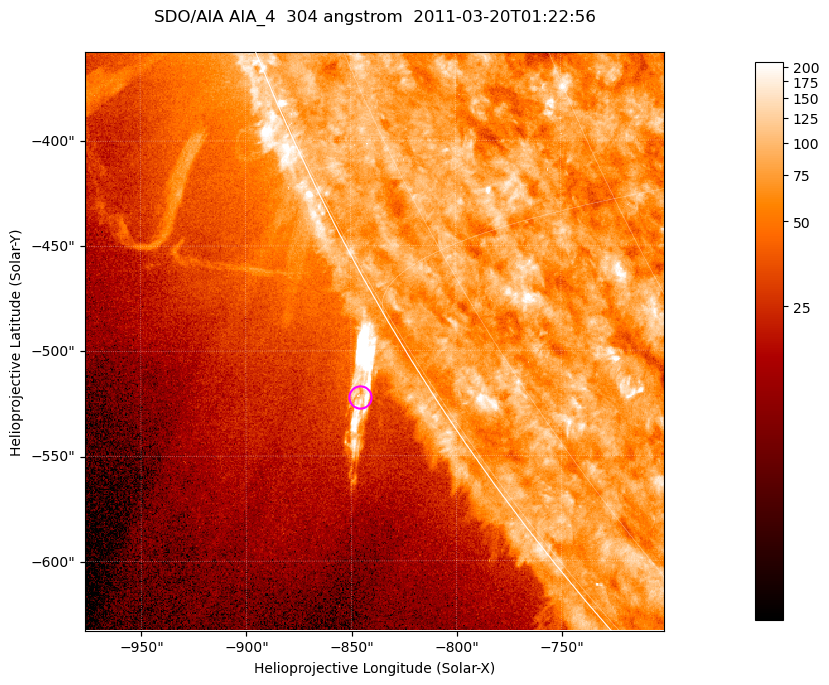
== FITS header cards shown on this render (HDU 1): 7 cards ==
TELESCOP= 'SDO/AIA '           / For AIA: SDO/AIA
INSTRUME= 'AIA_4   '           / For AIA: AIA_ATA1, AIA_ATA2, AIA_ATA3 or AIA_AT
WAVELNTH=                  304 / [angstrom] Wavelength
WAVEUNIT= 'angstrom'           / Wavelength unit: angstrom
DATE-OBS= '2011-03-20T01:22:56.123' / [ISO] Date when observation started; ISO 8
CTYPE1  = 'HPLN-TAN'           / CTYPE1; Typically HPLN
CTYPE2  = 'HPLT-TAN'           / CTYPE2; Typically HPLT

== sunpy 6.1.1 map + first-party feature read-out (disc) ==
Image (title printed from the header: SDO/AIA AIA_4  304 angstrom  2011-03-20T01:22:56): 459 x 459 px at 0.6 arcsec/px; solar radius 964 arcsec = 1606 px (partial field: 1.1% of the solar disc is inside the frame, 44% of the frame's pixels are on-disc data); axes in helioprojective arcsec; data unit not stated in the header (colour bar unlabelled)
Orientation: roll -0.132 deg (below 1 deg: not rotated)
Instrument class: DISC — disc imager (sunpy class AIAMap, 304 A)
Bright regions (active regions / flare kernels): reference = the on-disc median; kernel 5 px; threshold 5 sigma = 103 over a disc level ~75.5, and >= 1.15x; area >= 210 px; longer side >= 6 px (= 3.6 arcsec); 0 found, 0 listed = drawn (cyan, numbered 1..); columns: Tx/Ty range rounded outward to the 2 arcsec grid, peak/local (2 s.f.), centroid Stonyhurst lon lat
Off-limb structures (1.02-1.3 R_sun): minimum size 105 px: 5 found; the strongest spans PA ~120..125 deg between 1.02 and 1.05 R_sun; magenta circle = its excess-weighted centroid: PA ~120 deg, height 1.03 R_sun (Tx ~-846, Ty ~-522 arcsec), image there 2.7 x the reference